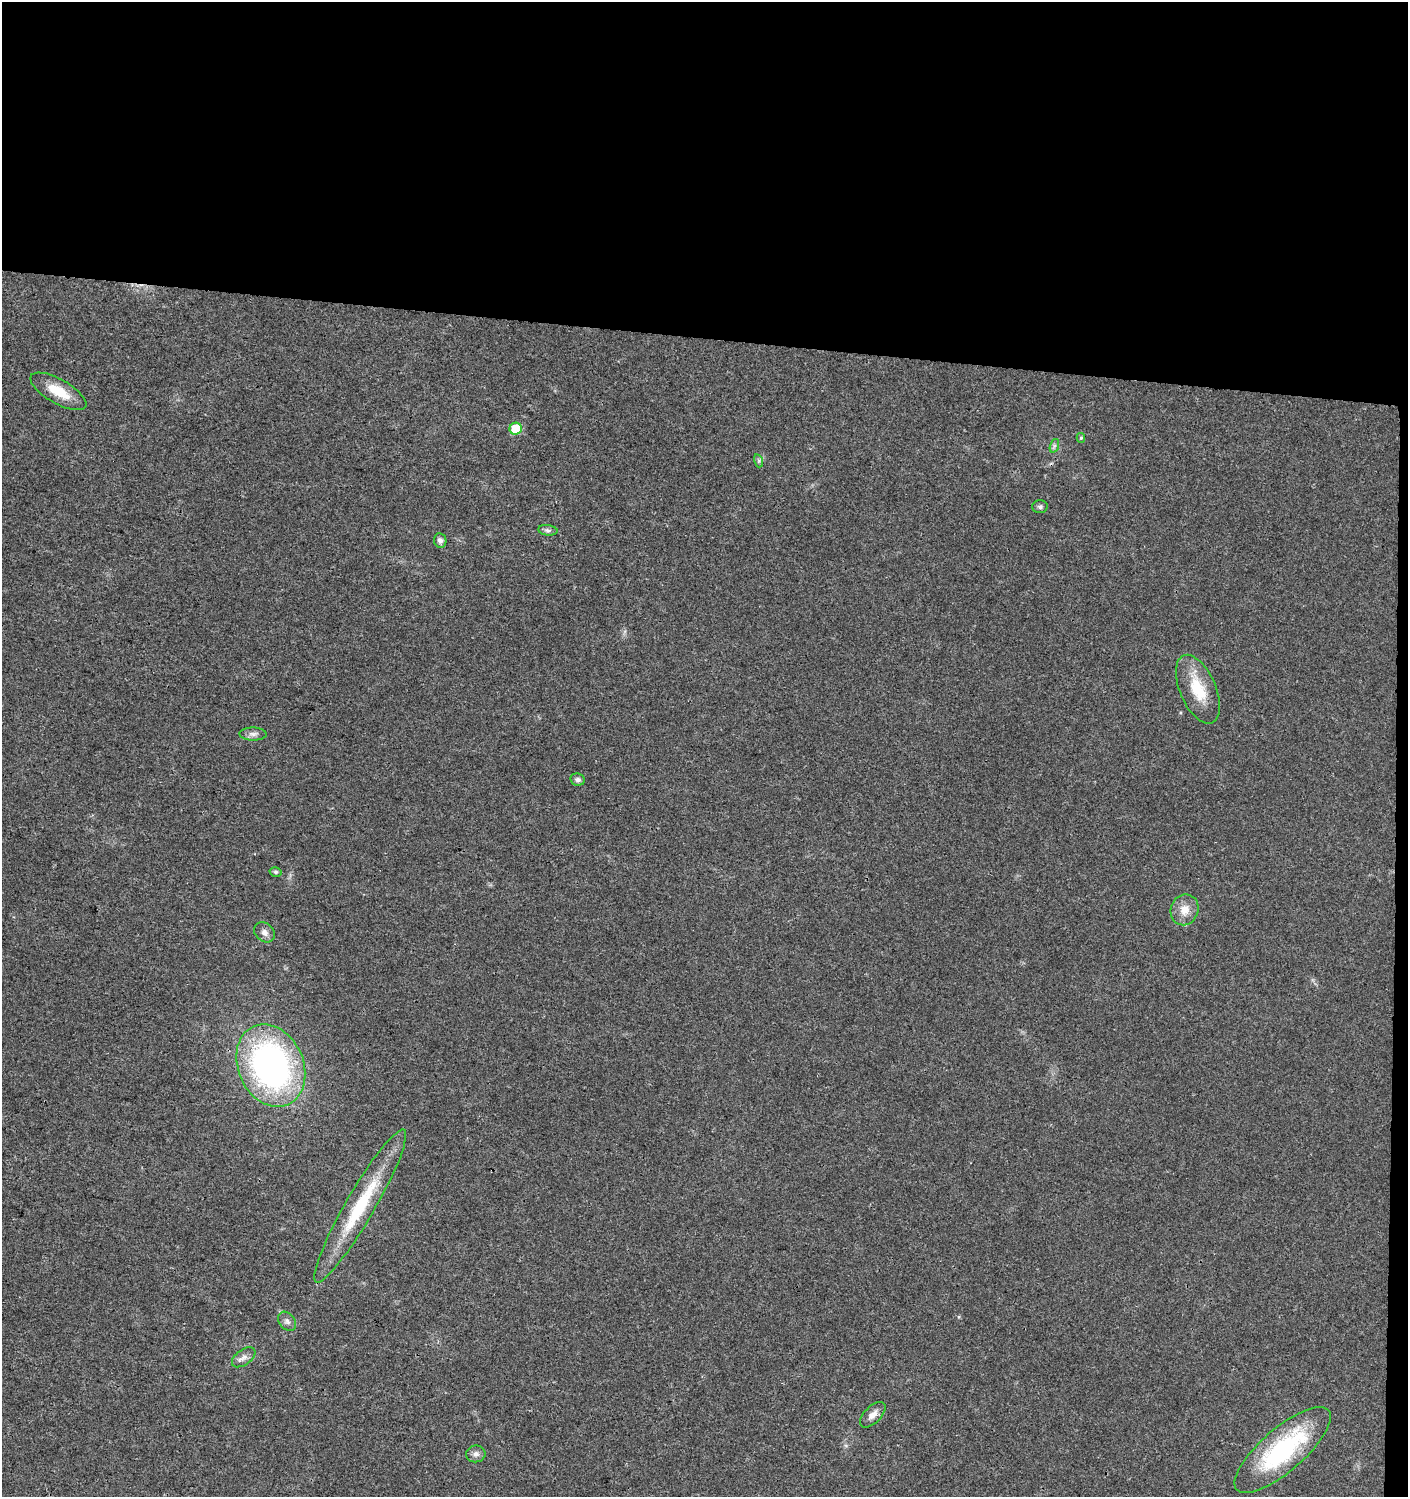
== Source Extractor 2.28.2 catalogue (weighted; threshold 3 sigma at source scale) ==
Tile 3 of 3 x 3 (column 3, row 1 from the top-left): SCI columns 3050-4455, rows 3004-4498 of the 4737 x 4499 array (HDU 1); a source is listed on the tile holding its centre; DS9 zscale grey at full resolution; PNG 1410 x 1499 px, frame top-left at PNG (2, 2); each listed source drawn as its Kron ellipse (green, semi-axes under 4 px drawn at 4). Shown black and unused: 23% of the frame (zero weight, under 3 of 4 exposures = <1% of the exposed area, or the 3 px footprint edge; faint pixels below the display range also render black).
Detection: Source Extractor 2.28.2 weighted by HDU 2 'WHT'; one run over the whole footprint, this tile lists its part. Background 0.0243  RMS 0.0031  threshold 0.014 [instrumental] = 3 sigma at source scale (4.5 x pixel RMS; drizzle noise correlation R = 1.50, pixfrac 1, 0.0396/0.0396 arcsec/px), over >= 5 px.
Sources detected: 21; all 21 listed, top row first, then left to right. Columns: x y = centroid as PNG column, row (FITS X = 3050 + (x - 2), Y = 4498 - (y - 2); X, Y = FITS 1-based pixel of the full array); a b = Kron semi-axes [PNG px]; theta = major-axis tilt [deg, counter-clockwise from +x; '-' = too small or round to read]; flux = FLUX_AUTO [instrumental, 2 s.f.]
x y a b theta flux
58 391 31 12 -30 7.5
516 429 6 6 - 11
1081 438 5 4 - 0.46
1054 446 7 4 72 0.71
759 461 7 4 -72 0.58
1040 507 7 6 - 0.83
548 530 10 5 -8 0.81
440 540 7 6 - 1.2
1198 689 36 18 -67 11
253 734 14 6 -1 1.4
578 780 7 6 - 0.9
276 872 6 4 -14 0.58
1185 910 16 13 69 4.1
264 932 11 9 -43 1.6
271 1066 43 32 -66 97
360 1206 88 14 60 22
287 1321 11 8 -50 1.2
244 1357 13 7 36 1.7
873 1415 16 8 45 2.4
1283 1450 61 21 41 37
476 1454 10 8 7 1.4